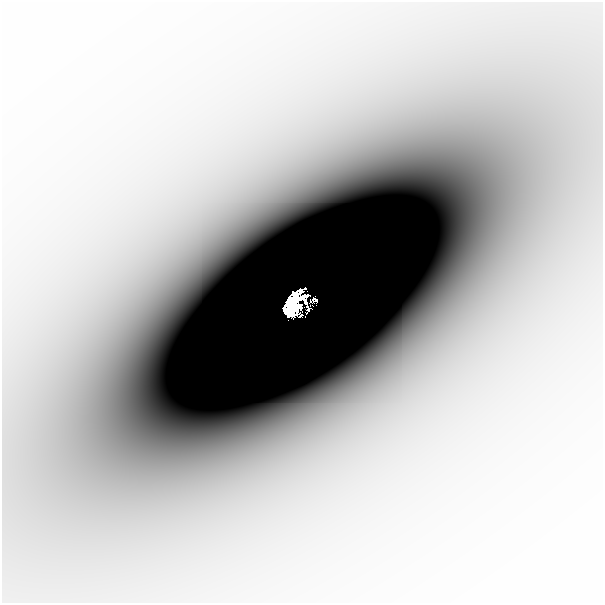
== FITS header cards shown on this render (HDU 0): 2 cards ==
NAXIS1  =                  601
NAXIS2  =                  601

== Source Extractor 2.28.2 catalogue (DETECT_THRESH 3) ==
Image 601 x 601 px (HDU 0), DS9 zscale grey, 1 PNG px = 1 image px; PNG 605 x 605 px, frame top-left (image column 1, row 601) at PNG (2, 2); no overlay
Background -2.72e-05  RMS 7.3e-06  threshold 2.18e-05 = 3 sigma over >= 5 px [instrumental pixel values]
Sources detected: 5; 1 with non-positive FLUX_AUTO (blend fragments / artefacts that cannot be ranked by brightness) is not listed; the other 4 listed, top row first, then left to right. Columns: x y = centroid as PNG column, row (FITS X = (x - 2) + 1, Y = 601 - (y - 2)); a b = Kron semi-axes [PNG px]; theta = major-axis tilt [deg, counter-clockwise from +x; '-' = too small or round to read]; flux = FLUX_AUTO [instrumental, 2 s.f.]
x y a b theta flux
304 299 17 8 -72 0.028
311 301 3 2 - 0.02
298 305 6 4 27 0.82
291 306 21 11 74 2.9
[1 non-positive-flux detection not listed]